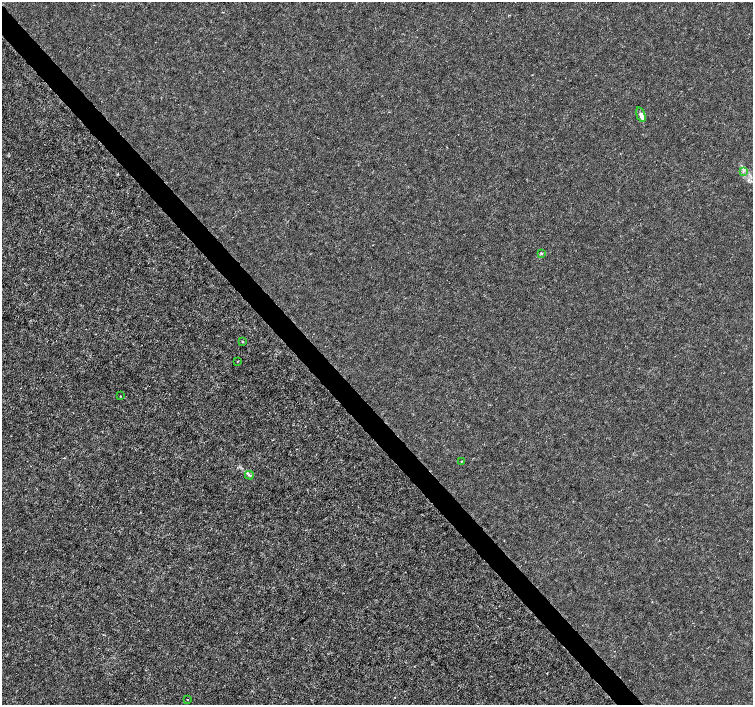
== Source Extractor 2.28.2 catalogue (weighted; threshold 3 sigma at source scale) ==
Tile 11 of 4 x 4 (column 3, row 3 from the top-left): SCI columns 3008-4509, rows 1615-3019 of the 6011 x 5972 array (HDU 1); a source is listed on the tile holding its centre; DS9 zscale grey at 2 x 2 block average (1 PNG px = mean of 2 x 2 image px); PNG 755 x 707 px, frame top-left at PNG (2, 2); each listed source drawn as its Kron ellipse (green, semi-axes under 4 px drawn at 4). Shown black and unused: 4% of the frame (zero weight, under 3 of 4 exposures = <1% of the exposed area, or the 3 px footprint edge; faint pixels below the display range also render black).
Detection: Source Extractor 2.28.2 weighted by HDU 2 'WHT'; one run over the whole footprint, this tile lists its part. Background -4.75e-05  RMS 0.0012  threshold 0.00545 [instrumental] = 3 sigma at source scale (4.5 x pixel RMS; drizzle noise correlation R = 1.50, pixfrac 1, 0.0396/0.0396 arcsec/px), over >= 5 px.
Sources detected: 10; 1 inside a brighter listed object's ellipse — not listed separately; the other 9 listed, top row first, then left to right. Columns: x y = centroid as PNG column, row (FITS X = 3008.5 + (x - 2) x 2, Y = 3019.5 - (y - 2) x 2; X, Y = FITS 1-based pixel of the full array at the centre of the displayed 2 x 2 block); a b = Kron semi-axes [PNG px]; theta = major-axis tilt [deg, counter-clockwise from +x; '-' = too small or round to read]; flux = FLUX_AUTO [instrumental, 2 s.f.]
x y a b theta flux
641 115 7 4 -71 1.2
743 172 3 2 - 0.26
541 254 3 3 - 0.26
242 342 3 2 - 0.18
238 361 2 2 - 0.14
120 396 2 2 - 0.25
461 461 2 2 - 0.13
249 475 4 2 - 0.38
188 699 2 2 - 0.18